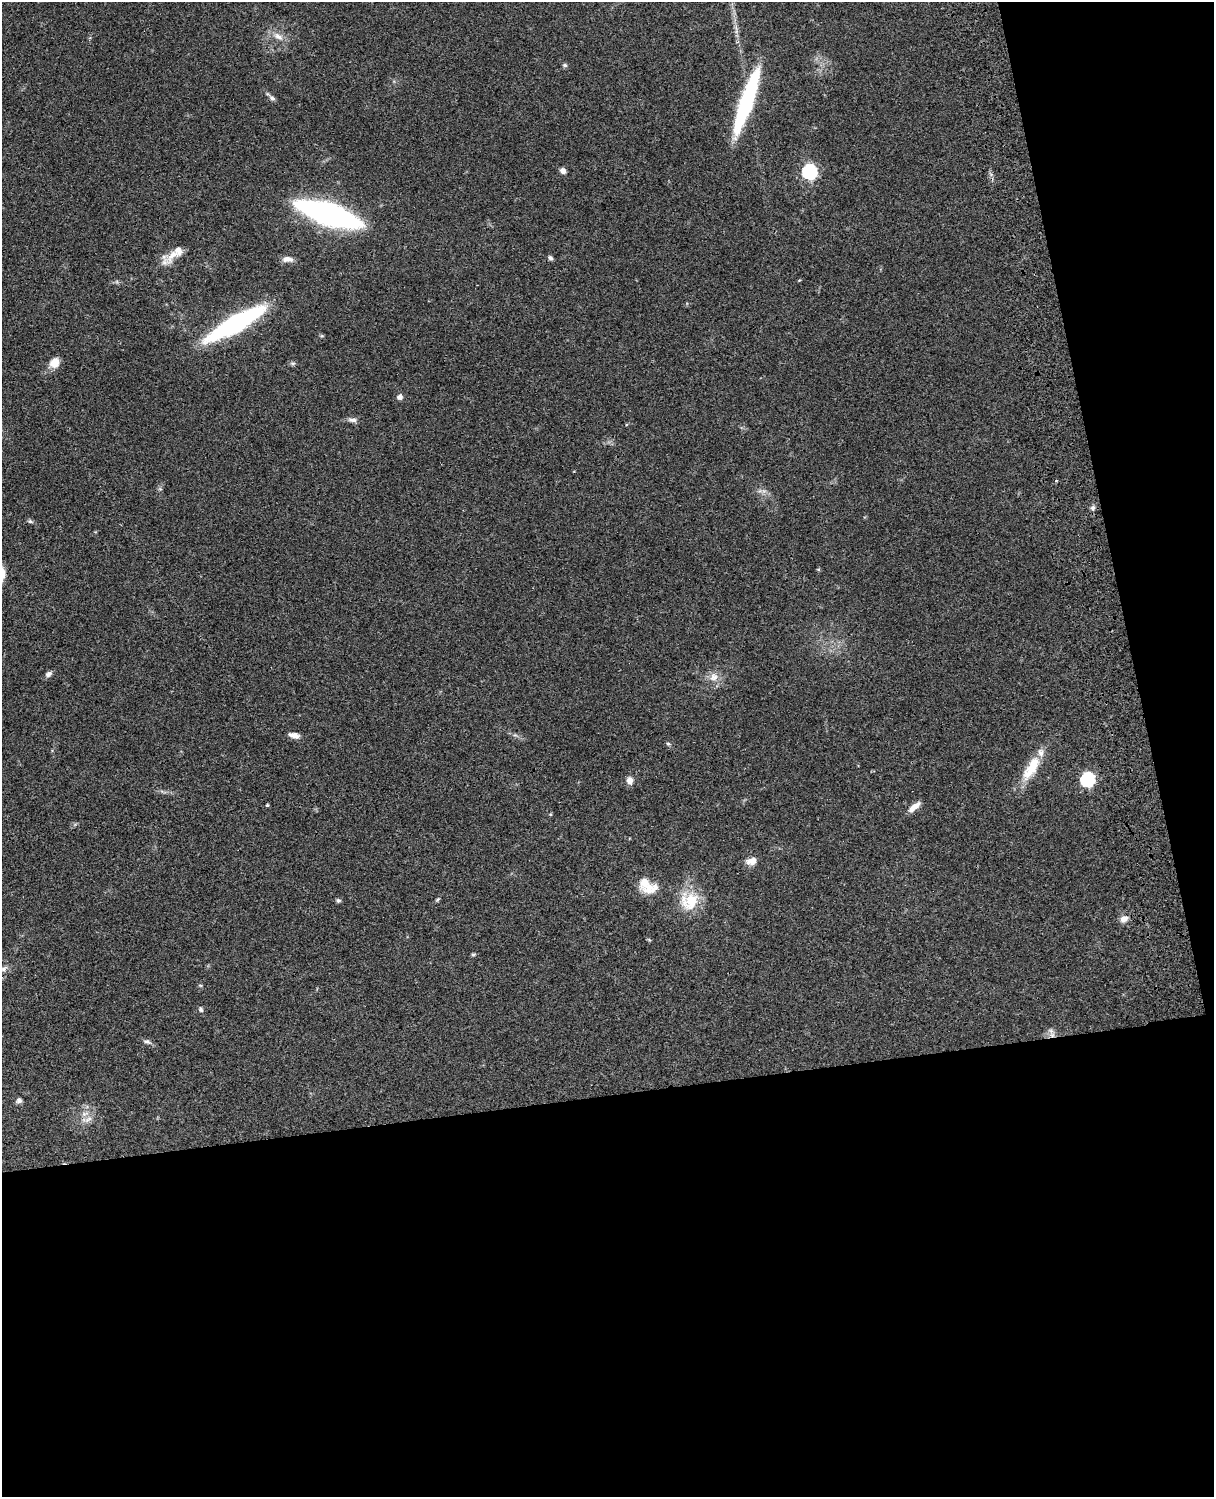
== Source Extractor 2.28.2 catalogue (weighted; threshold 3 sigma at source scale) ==
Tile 12 of 4 x 3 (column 4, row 3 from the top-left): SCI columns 3756-4967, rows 278-1772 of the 5085 x 4926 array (HDU 1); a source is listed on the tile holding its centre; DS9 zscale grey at full resolution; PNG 1216 x 1499 px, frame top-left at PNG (2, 2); no overlay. Shown black and unused: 33% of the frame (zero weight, under 3 of 4 exposures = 6% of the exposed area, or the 3 px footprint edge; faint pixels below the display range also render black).
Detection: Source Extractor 2.28.2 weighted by HDU 2 'WHT'; one run over the whole footprint, this tile lists its part. Background 0.0752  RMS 0.0058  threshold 0.0259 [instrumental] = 3 sigma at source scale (4.5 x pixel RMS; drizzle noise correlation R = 1.50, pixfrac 1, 0.05/0.05 arcsec/px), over >= 5 px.
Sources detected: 46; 3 inside a brighter listed object's ellipse — not listed separately; the other 43 listed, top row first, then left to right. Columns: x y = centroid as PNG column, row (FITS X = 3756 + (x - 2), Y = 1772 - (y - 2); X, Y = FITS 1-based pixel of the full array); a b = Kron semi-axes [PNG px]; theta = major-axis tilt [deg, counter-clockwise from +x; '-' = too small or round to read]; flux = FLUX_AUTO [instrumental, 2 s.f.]
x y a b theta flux
278 36 17 8 -32 4.6
565 65 6 5 - 1
272 98 10 6 -30 1.7
747 101 69 12 71 61
563 171 8 6 -36 2.2
810 171 7 7 - 110
328 214 42 13 -19 230
172 255 24 10 59 7.6
550 258 6 5 - 1.3
288 259 13 7 -2 3.7
236 323 51 13 30 110
322 336 6 4 -17 0.69
54 363 14 11 56 5.2
293 363 6 4 18 0.94
400 397 5 5 - 2.9
352 420 13 5 -3 2.2
1056 480 4 3 - 0.61
1093 508 8 6 -68 1.7
30 521 7 5 -29 1
818 569 5 3 - 0.56
49 674 9 6 35 1.9
714 677 12 12 - 5.1
294 735 13 6 -14 3.5
668 744 6 4 -2 0.76
1031 768 37 13 59 16
1088 779 7 6 - 94
630 780 9 8 - 3.1
267 805 3 3 - 0.91
914 807 15 6 38 4.9
753 860 11 9 54 3.9
650 889 23 12 20 8.8
338 900 5 5 - 1.2
437 900 7 4 45 0.81
690 901 24 22 20 19
1124 919 10 8 24 3.5
473 954 6 4 1 0.74
4 969 12 7 30 2.4
200 985 6 3 -18 0.61
201 1009 7 5 -57 1.2
1052 1035 7 7 - 2.6
147 1042 10 5 -24 1.7
19 1100 7 6 - 1.6
88 1119 14 6 40 3.3
Overlapping masked pixels (flux is a lower limit): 1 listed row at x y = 1052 1035
Isophote crosses this tile's border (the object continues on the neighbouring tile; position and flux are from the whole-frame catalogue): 1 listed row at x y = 4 969